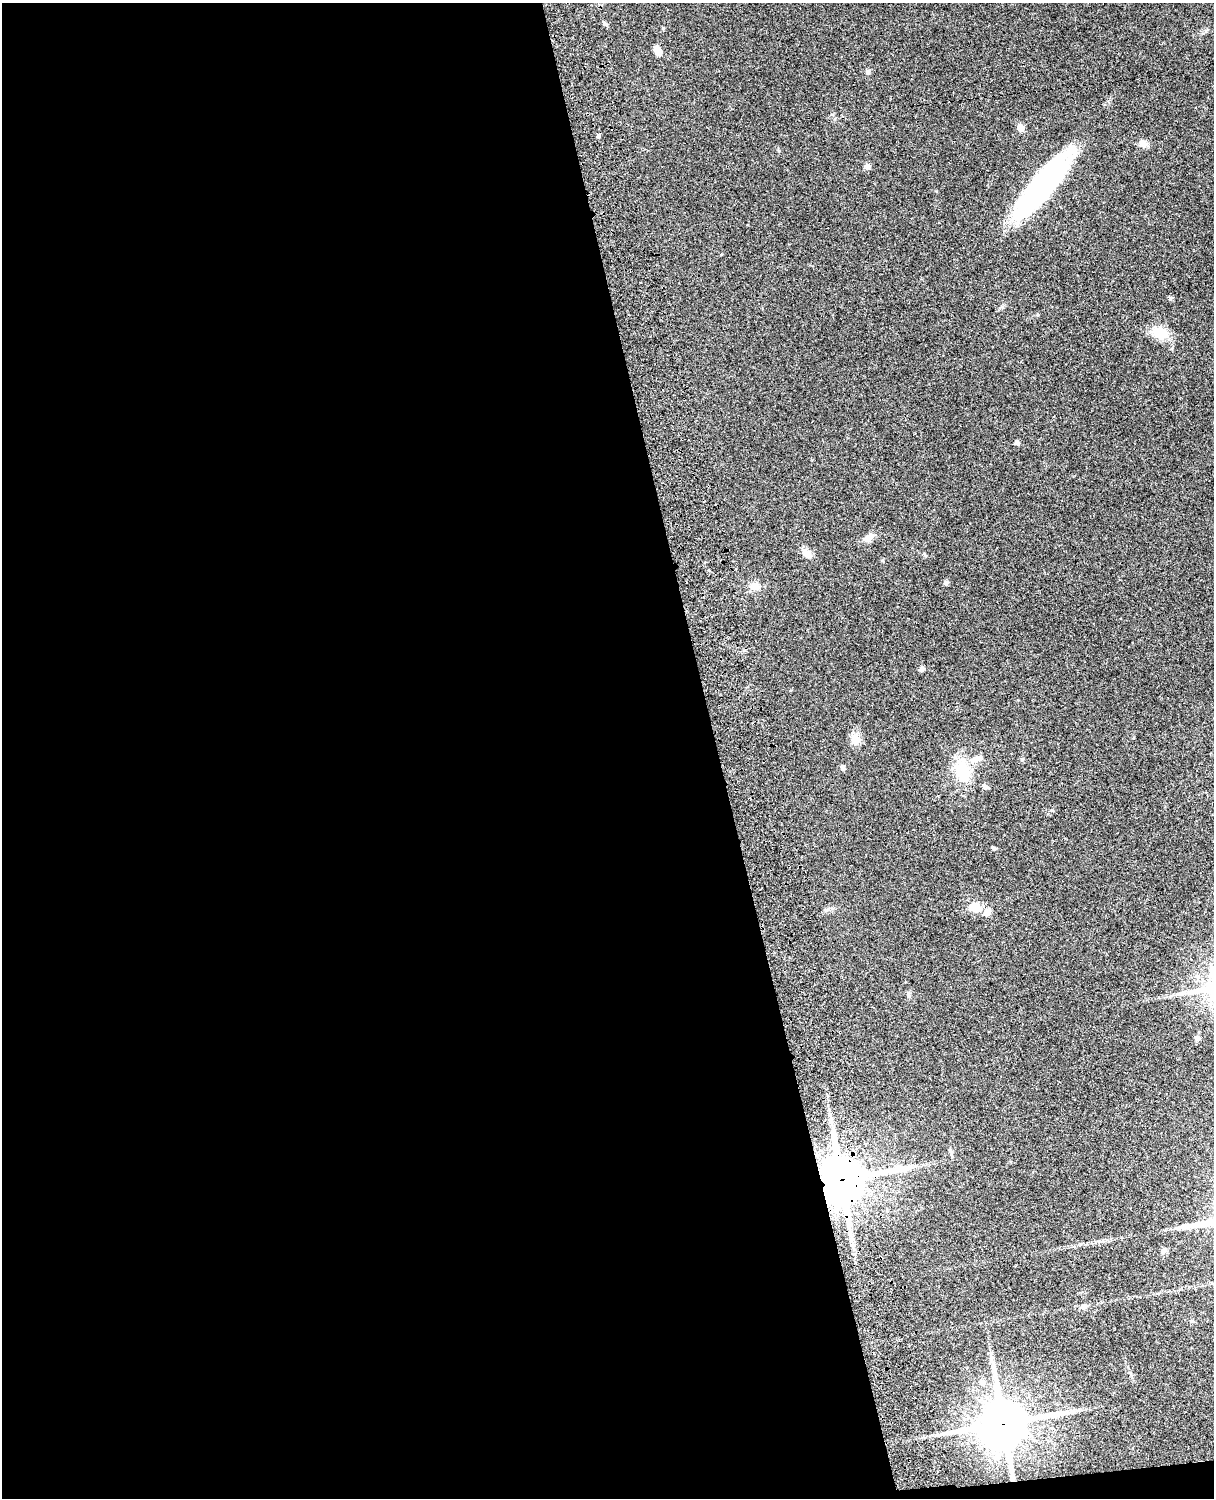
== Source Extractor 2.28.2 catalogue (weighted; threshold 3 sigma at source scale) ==
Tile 9 of 4 x 3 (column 1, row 3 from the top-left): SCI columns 121-1332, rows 277-1772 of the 5088 x 4927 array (HDU 1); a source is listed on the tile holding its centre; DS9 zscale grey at full resolution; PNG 1216 x 1500 px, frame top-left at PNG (2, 3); no overlay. Shown black and unused: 60% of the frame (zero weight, under 3 of 4 exposures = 6% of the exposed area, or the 3 px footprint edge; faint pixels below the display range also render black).
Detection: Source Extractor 2.28.2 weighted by HDU 2 'WHT'; one run over the whole footprint, this tile lists its part. Background 0.0849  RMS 0.006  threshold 0.0271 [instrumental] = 3 sigma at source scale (4.5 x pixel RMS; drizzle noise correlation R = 1.50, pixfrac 1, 0.05/0.05 arcsec/px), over >= 5 px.
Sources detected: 34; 2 inside a brighter listed object's ellipse — not listed separately; the other 32 listed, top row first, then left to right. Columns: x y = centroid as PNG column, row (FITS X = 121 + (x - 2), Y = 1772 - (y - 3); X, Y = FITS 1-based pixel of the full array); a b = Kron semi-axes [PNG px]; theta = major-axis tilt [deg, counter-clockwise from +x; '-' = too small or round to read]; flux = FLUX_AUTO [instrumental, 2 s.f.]
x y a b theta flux
605 24 9 4 -19 1.1
658 50 11 7 -65 5
867 72 7 6 - 1.3
1020 128 5 5 - 11
598 136 6 4 78 0.99
1144 144 11 9 -56 2.9
867 166 8 7 - 2
1042 184 73 19 51 130
1160 333 22 15 -12 11
1017 443 4 4 - 2.7
869 538 15 8 40 4.3
807 554 13 8 -51 4.4
946 583 6 5 - 1.5
754 586 11 10 - 4.9
922 669 7 5 87 1.3
855 739 16 12 -86 5.2
843 768 7 5 -58 1.5
962 771 32 20 -70 21
985 787 8 6 -32 1.7
994 849 6 5 - 0.81
975 907 12 10 -23 9
987 912 10 9 - 3.7
1181 993 7 4 -19 1.1
909 995 9 5 -79 1.4
1197 1038 8 6 -75 1.3
950 1150 6 5 - 0.95
842 1179 17 16 - 2200
1163 1251 10 6 57 1.7
1084 1307 8 8 - 1.7
991 1355 14 4 -85 2.3
982 1382 9 8 - 3.5
1003 1423 18 16 15 2400
Overlapping masked pixels (flux is a lower limit): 2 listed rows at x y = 842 1179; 1003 1423
Unlisted compact peaks at least as high as the median listed source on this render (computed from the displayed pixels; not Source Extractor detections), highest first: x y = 832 114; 779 151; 936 191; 1022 759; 1002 307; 1203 33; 826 910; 721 255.